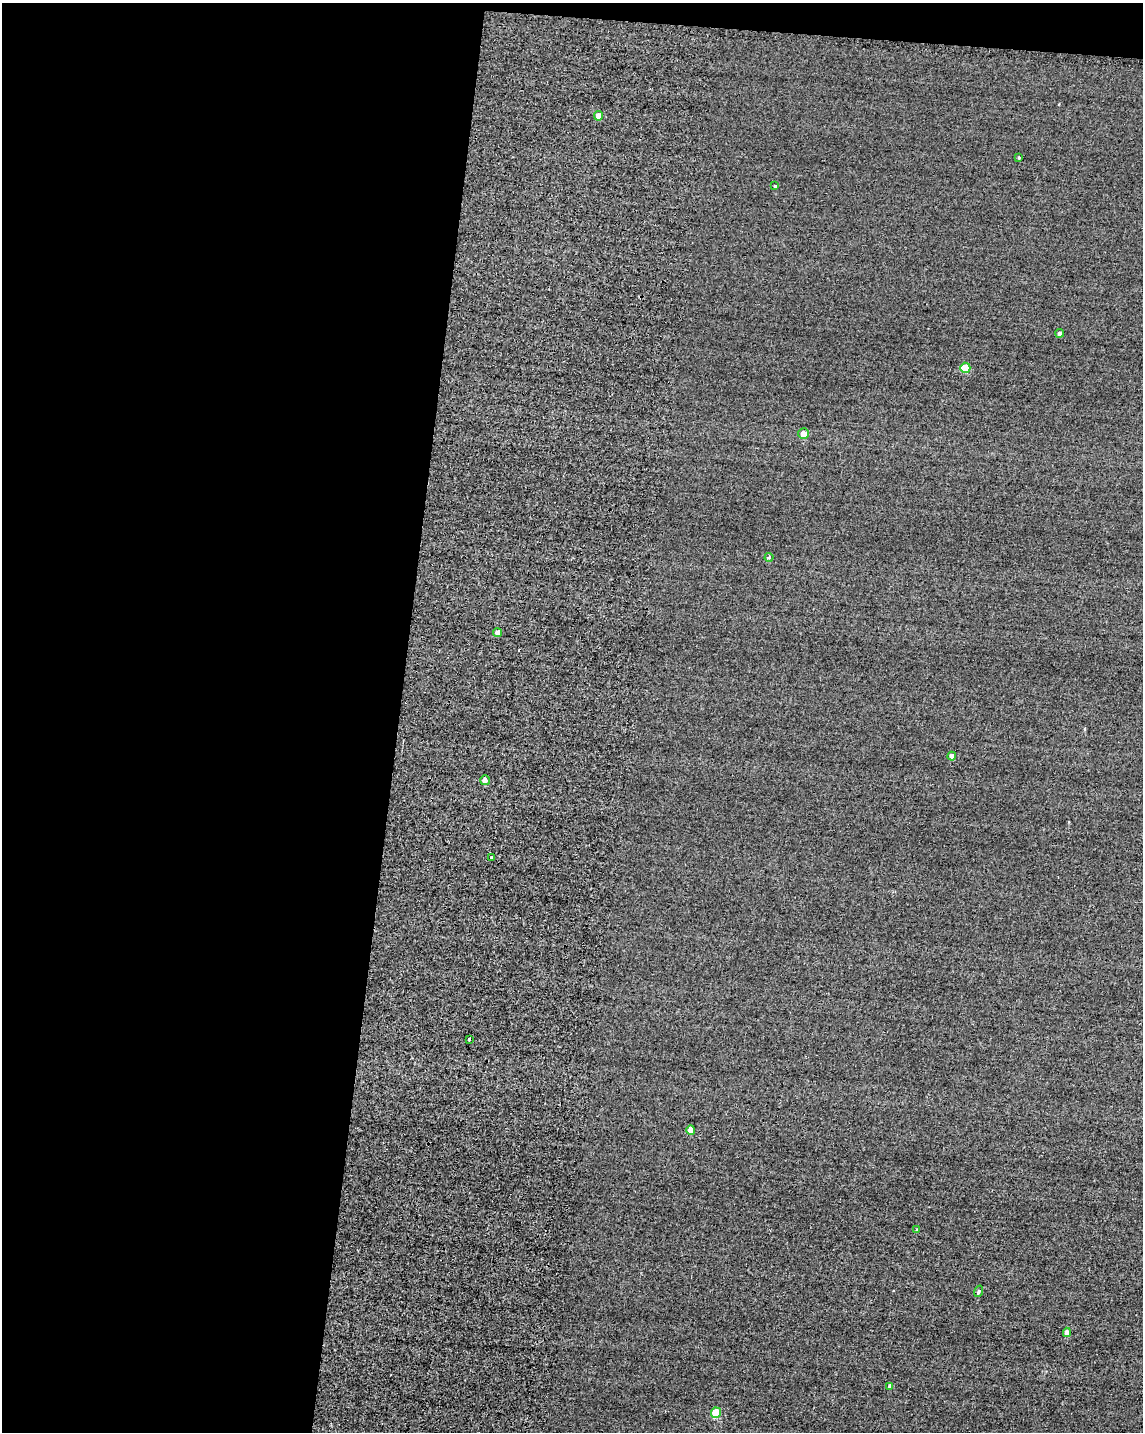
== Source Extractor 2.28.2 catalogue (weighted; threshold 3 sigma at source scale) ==
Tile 1 of 4 x 3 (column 1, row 1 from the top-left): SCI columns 27-1167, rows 3108-4537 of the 4849 x 4881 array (HDU 1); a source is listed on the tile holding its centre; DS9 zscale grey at full resolution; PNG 1145 x 1434 px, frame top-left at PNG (2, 3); each listed source drawn as its Kron ellipse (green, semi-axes under 4 px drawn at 4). Shown black and unused: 36% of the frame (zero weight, under 2 of 3 exposures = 12% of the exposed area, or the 3 px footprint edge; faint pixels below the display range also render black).
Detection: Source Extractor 2.28.2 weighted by HDU 2 'WHT'; one run over the whole footprint, this tile lists its part. Background -0.229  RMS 3.4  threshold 15.2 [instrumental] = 3 sigma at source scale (4.5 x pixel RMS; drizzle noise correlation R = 1.50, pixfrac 1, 0.05/0.05 arcsec/px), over >= 5 px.
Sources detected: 19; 1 cosmic-ray / hot-pixel residue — neither listed nor drawn; the other 18 listed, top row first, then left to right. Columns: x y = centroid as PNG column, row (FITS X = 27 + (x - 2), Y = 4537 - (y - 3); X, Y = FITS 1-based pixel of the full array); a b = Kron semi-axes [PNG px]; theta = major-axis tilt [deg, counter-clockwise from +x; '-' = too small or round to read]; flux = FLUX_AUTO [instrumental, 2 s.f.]
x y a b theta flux
598 116 4 4 - 2800
1019 158 4 3 - 320
775 186 3 3 - 340
1060 333 4 4 - 740
965 368 5 5 - 6600
804 434 5 5 - 2500
769 557 4 4 - 380
498 633 4 4 - 1600
952 756 4 4 - 1700
485 780 5 4 - 1400
491 857 3 3 - 2100
469 1039 4 3 - 1600
691 1130 5 4 - 3200
917 1230 4 3 - 510
979 1291 6 4 72 420
1067 1332 4 4 - 2600
890 1386 4 3 - 830
716 1413 5 5 - 9800